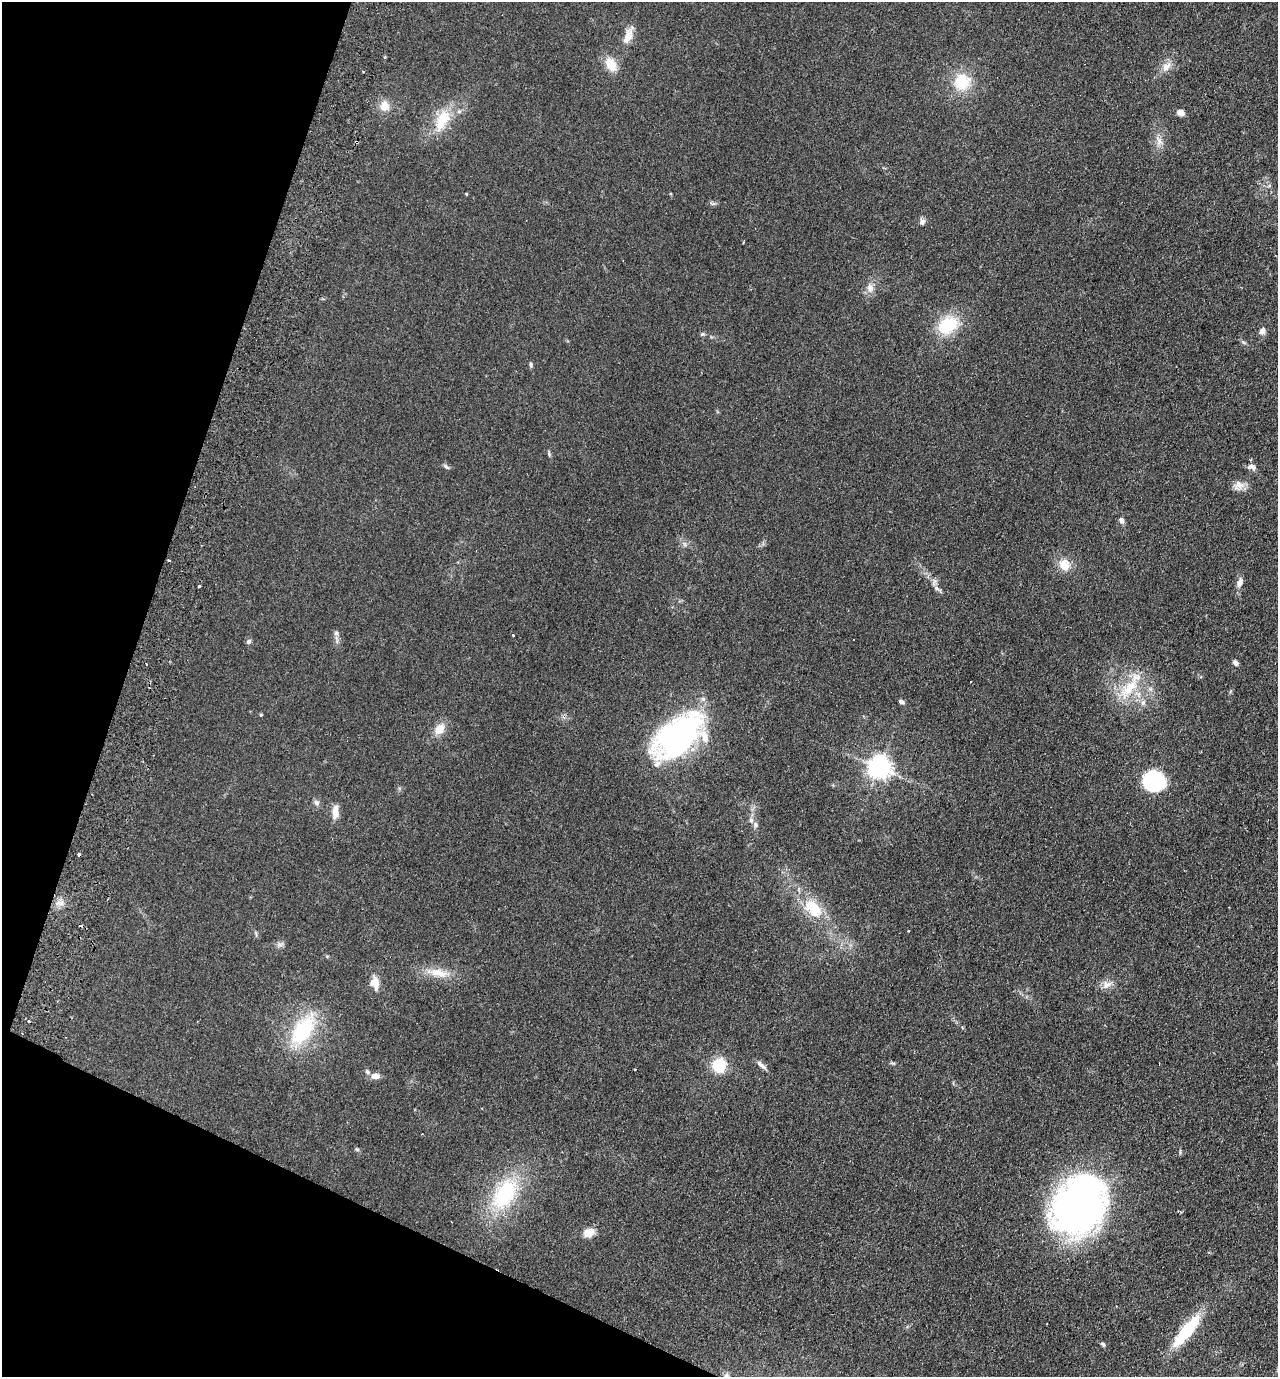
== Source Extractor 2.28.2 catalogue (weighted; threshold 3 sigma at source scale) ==
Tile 9 of 4 x 4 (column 1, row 3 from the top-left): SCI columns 325-1600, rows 1401-2775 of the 5623 x 5549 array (HDU 1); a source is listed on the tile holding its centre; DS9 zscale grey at full resolution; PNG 1280 x 1379 px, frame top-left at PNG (2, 2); no overlay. Shown black and unused: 17% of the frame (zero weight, under 2 of 3 exposures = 3% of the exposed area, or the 3 px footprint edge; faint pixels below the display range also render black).
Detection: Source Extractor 2.28.2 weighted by HDU 2 'WHT'; one run over the whole footprint, this tile lists its part. Background 0.123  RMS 0.011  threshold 0.05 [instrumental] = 3 sigma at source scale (4.5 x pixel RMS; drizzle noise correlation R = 1.50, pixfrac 1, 0.05/0.05 arcsec/px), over >= 5 px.
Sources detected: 73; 2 inside a brighter object's white glare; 6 cosmic-ray / hot-pixel residue — not listed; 1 inside a brighter listed object's ellipse — not listed separately; the other 64 listed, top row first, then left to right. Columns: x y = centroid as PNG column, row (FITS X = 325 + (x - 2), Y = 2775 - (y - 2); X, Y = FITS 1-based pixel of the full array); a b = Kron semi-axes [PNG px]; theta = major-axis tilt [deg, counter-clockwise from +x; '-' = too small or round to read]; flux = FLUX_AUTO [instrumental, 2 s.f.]
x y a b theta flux
628 36 25 9 66 12
611 64 18 12 -64 17
1166 67 15 10 41 9.1
962 82 22 20 41 35
384 106 14 13 - 11
1181 113 8 7 - 5
442 120 33 16 62 34
1159 141 14 7 -68 7
356 142 4 3 - 1.7
467 194 3 3 - 1.4
713 203 9 4 -6 2.1
922 222 8 6 72 3.7
870 288 13 9 -81 7.6
948 325 26 19 29 42
1262 331 10 8 62 4.4
702 334 7 5 5 1.8
1243 342 7 4 -44 1.9
531 365 6 5 - 2
549 454 10 3 -85 1.6
446 467 9 5 -37 2.2
1251 467 11 7 -13 5.2
1239 485 15 13 6 8.9
1121 520 6 6 - 4.3
1064 565 16 13 -52 15
1240 583 12 7 67 5.9
199 586 3 3 - 2.5
936 588 8 6 -29 3.4
336 633 8 6 -77 3.3
513 635 3 3 - 2
249 642 6 6 - 2.9
1235 663 9 6 -57 2.8
1128 688 39 16 50 40
1150 689 7 6 - 3.1
901 702 8 5 -31 2.9
1143 703 9 5 63 3.8
261 715 4 3 - 1.2
439 729 16 11 58 13
686 731 70 33 33 260
879 767 7 7 - 860
1154 781 19 16 -8 110
316 803 8 7 - 3.6
335 812 18 8 85 9.3
751 820 8 6 -88 3
61 903 7 6 - 4.2
813 908 30 17 -46 38
279 944 11 7 3 3.6
438 973 35 10 -8 20
375 983 15 9 -75 12
1107 984 14 11 10 8.1
28 1021 3 3 - 1.8
303 1030 40 21 56 78
893 1063 8 3 -12 1.6
761 1065 17 5 -41 4.7
718 1066 6 6 - 210
367 1072 8 5 -51 2.2
375 1076 10 7 1 6.9
357 1149 6 4 -2 1.4
504 1194 40 23 60 89
1079 1207 57 45 63 520
1178 1211 4 3 - 1.3
589 1233 12 9 14 12
1186 1331 37 10 51 66
1103 1344 7 5 -42 1.9
727 1376 8 7 - 3.1
Overlapping masked pixels (flux is a lower limit): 1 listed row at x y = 356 142
Isophote crosses this tile's border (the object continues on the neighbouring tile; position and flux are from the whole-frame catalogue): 1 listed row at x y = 727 1376